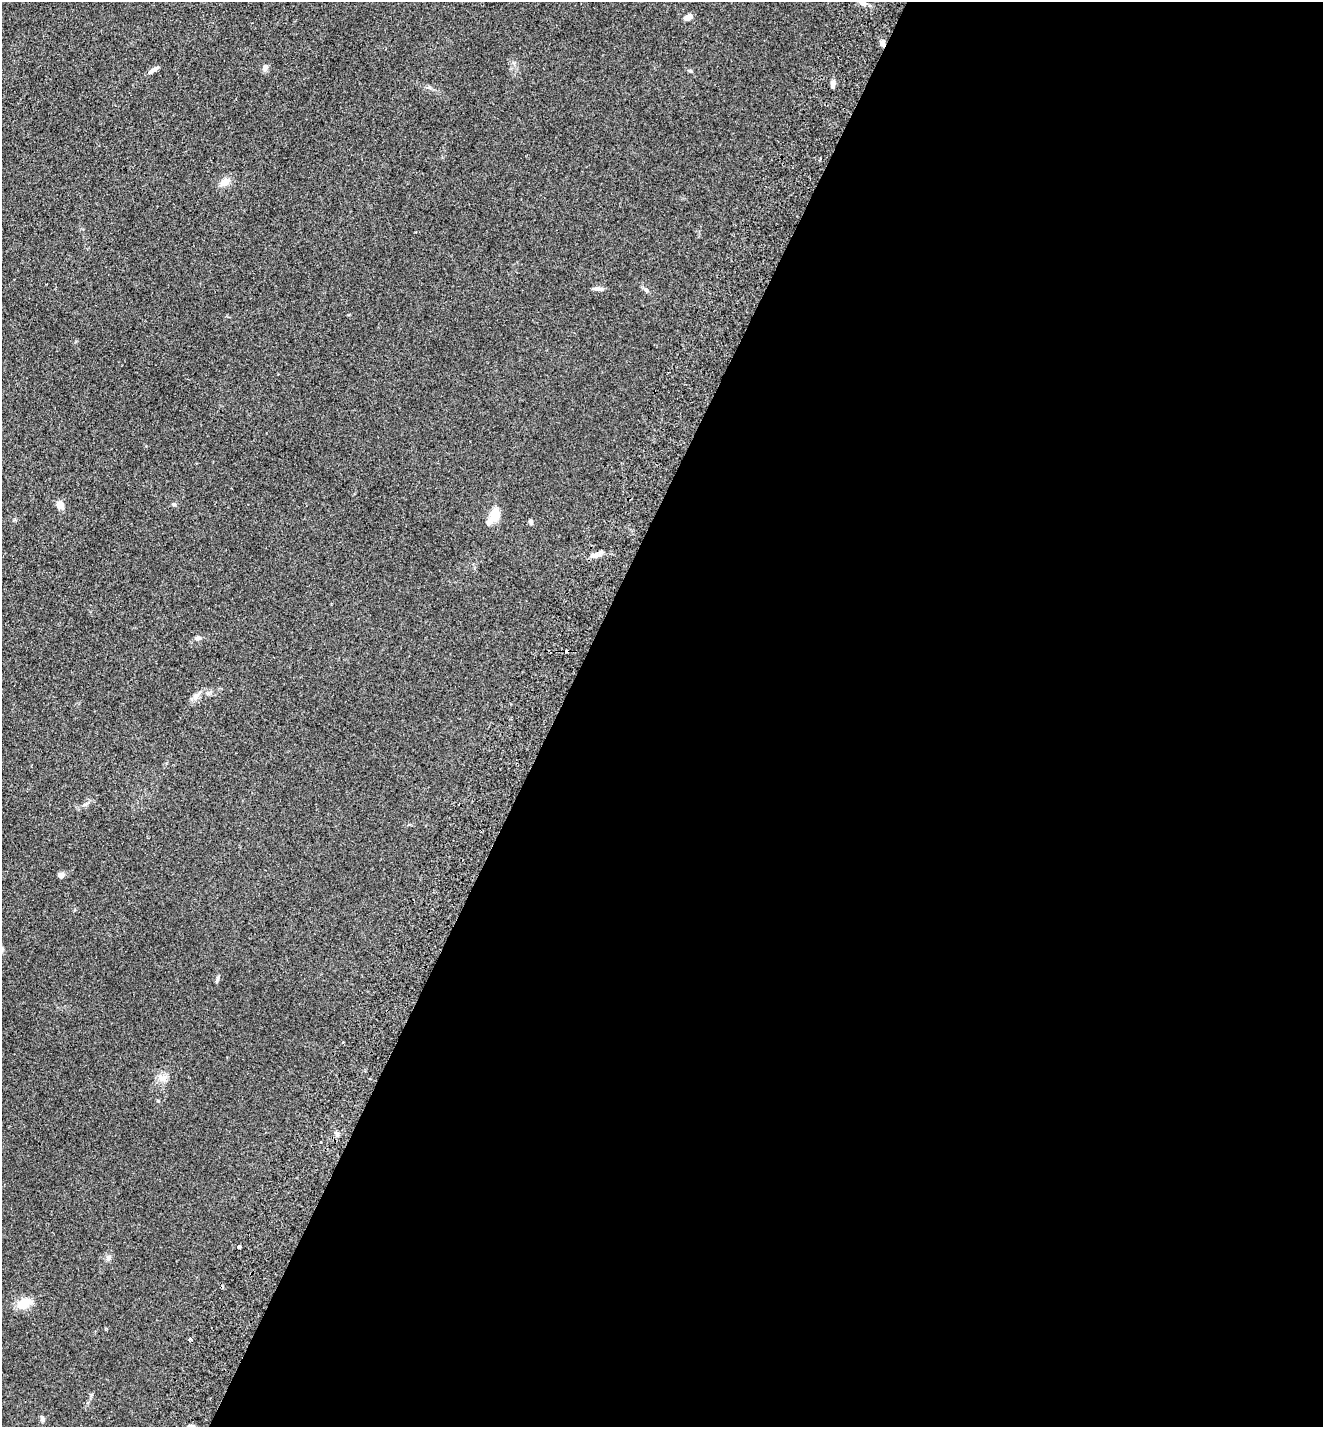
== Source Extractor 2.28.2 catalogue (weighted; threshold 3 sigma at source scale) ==
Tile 12 of 4 x 4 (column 4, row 3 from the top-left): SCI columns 4298-5618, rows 1456-2880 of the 5816 x 5760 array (HDU 1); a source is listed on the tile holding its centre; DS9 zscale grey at full resolution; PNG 1325 x 1429 px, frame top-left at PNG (2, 2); no overlay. Shown black and unused: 58% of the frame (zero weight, under 2 of 3 exposures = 3% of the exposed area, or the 3 px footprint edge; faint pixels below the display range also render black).
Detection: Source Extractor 2.28.2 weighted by HDU 2 'WHT'; one run over the whole footprint, this tile lists its part. Background 0.312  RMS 0.014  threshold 0.0645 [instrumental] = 3 sigma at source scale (4.5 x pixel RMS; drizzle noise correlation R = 1.50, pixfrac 1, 0.05/0.05 arcsec/px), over >= 5 px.
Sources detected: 26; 2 cosmic-ray / hot-pixel residue — not listed; the other 24 listed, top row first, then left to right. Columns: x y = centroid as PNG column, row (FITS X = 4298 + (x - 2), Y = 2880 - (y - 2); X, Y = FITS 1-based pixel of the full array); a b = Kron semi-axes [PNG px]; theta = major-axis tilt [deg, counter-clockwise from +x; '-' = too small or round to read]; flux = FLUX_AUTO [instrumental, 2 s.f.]
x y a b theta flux
862 3 10 6 -20 6.4
688 17 8 5 19 9.3
882 43 7 5 -77 6.8
265 67 9 6 78 4.9
153 70 17 5 33 5.3
690 71 6 4 -2 1.7
833 83 9 5 83 5
224 182 12 9 34 12
598 289 13 5 -4 5
646 290 6 4 -72 2
60 505 9 7 -62 9.3
495 516 12 8 61 32
531 522 6 4 -73 2.7
594 556 13 6 4 8.7
198 638 8 6 18 3.4
196 695 10 8 25 6.2
61 875 8 6 16 5.2
217 979 9 4 71 2.4
161 1078 11 7 -38 7.6
239 1247 4 3 - 4.2
108 1258 7 6 - 3.4
25 1303 20 11 21 19
190 1339 4 3 - 7.7
42 1419 7 6 - 2.8
Overlapping masked pixels (flux is a lower limit): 1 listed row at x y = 882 43
Isophote crosses this tile's border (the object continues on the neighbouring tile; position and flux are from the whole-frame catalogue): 1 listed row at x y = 862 3
Unlisted compact peaks at least as high as the median listed source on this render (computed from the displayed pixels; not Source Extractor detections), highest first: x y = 174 504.